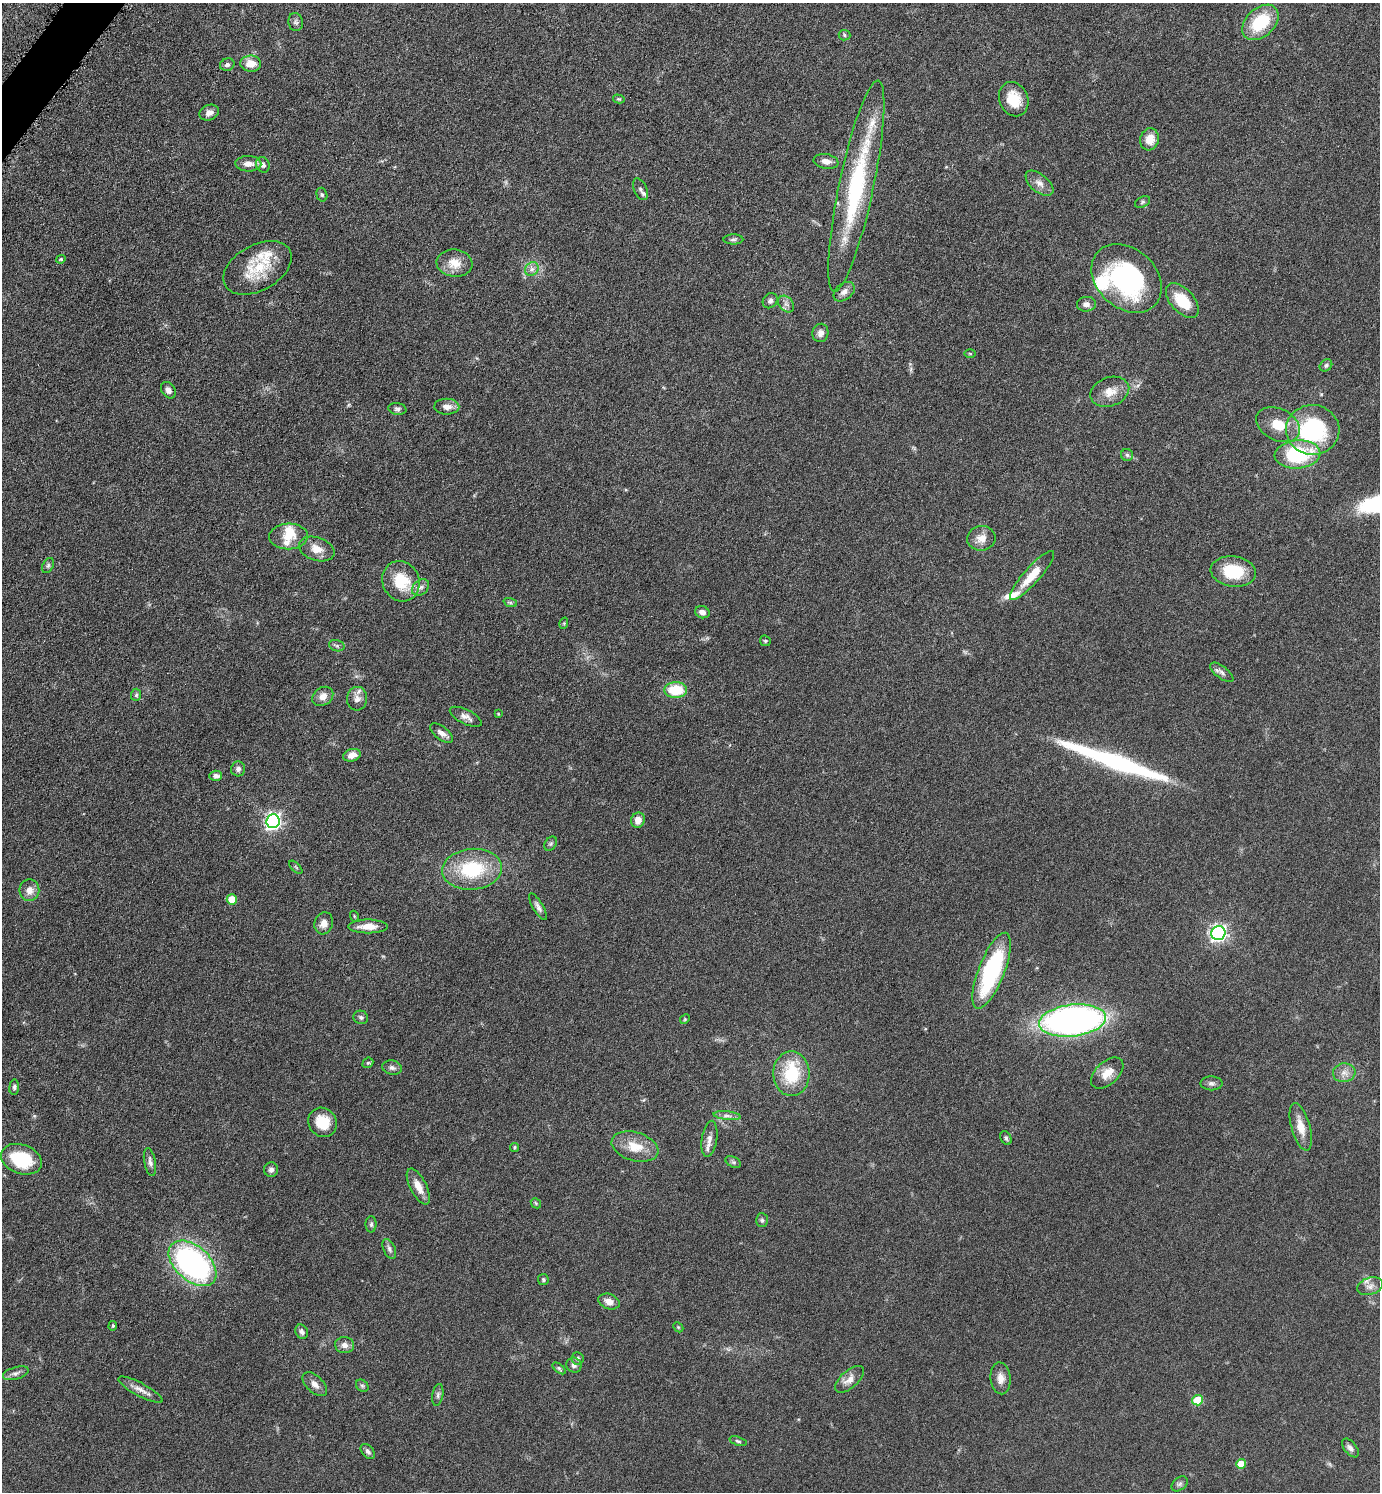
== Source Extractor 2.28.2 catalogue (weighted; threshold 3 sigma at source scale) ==
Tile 11 of 4 x 4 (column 3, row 3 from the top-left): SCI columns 2918-4295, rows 1497-2986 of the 5975 x 5973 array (HDU 1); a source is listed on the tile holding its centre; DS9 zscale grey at full resolution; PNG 1382 x 1494 px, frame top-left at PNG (2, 3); each listed source drawn as its Kron ellipse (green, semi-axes under 4 px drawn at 4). Shown black and unused: <1% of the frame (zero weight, under 4 of 8 exposures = <1% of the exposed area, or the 3 px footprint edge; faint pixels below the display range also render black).
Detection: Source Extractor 2.28.2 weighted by HDU 2 'WHT'; one run over the whole footprint, this tile lists its part. Background 0.0485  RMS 0.004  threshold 0.0165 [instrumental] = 3 sigma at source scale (4.09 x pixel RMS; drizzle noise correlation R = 1.36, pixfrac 0.8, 0.05/0.05 arcsec/px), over >= 5 px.
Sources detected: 135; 1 inside a brighter object's white glare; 1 long thin detection or spike segment (spike, bleed or trail) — neither listed nor drawn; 7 inside a brighter listed object's ellipse — not listed separately; the other 126 listed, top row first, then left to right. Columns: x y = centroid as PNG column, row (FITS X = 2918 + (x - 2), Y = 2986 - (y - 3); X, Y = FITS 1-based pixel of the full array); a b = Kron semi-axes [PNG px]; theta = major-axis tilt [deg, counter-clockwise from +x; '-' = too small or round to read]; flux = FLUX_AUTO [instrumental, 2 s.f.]
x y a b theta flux
296 22 9 7 -79 1.1
1260 22 21 14 43 17
844 35 6 5 - 0.62
251 64 10 8 -2 4.6
227 65 7 6 - 1.1
619 99 6 4 -14 0.48
1014 99 18 14 -67 8.4
209 113 10 7 23 2.1
1149 139 11 9 75 4.7
826 161 12 7 -10 2.4
248 164 13 7 -2 2.9
263 165 8 6 -66 1.3
1039 183 16 9 -40 2.7
856 186 108 17 78 48
641 189 11 6 -65 1.4
322 195 7 5 -74 0.68
1143 202 8 5 28 0.7
733 239 10 5 0 0.94
61 259 5 4 - 0.46
455 263 18 13 -7 5.5
257 268 37 23 29 15
532 269 7 6 - 1.4
1127 278 39 29 -42 57
844 292 12 8 40 2.1
770 301 8 7 - 1.2
1182 301 21 11 -48 11
786 304 9 7 -49 1.5
1086 304 9 7 5 1.9
820 333 9 8 - 1.9
970 353 6 4 0 0.42
1326 365 7 5 41 0.72
168 390 9 6 -54 1.7
1110 392 20 14 21 5.1
447 407 12 8 -1 2.5
397 409 9 6 -9 0.97
1278 425 23 16 -26 7.7
1313 430 27 25 -2 41
1298 454 23 14 4 28
1127 455 6 6 - 0.77
288 536 19 13 2 6
981 538 14 12 8 3.6
317 549 18 11 -19 4.5
48 565 8 5 63 0.77
1233 571 23 15 -8 14
1032 575 32 8 48 8
401 581 20 18 -64 13
420 587 9 7 43 1.5
510 602 7 4 -19 0.71
702 612 7 6 - 2.1
564 623 6 3 73 0.41
765 641 6 5 - 0.5
337 646 8 5 -17 0.93
1222 672 14 6 -37 1.5
676 690 11 8 -1 12
136 695 6 5 - 0.62
323 696 11 8 36 2.6
357 699 12 10 84 2.5
498 714 3 3 - 0.29
466 717 17 7 -26 2.2
441 733 13 6 -38 2
352 755 9 6 18 2.6
238 769 7 7 - 1.2
216 776 6 5 - 1.5
638 820 8 6 68 3
273 821 7 6 - 120
551 844 8 5 54 0.72
296 867 8 3 -45 0.46
472 869 30 20 5 23
29 890 11 10 - 3.2
232 899 5 5 - 8
538 907 15 5 -59 1.5
354 916 5 3 - 0.38
324 923 11 9 74 2.8
368 926 19 7 0 4.6
1218 933 7 7 - 110
992 971 40 13 68 41
361 1017 7 6 - 0.94
685 1019 5 4 - 0.41
1072 1020 33 16 7 190
368 1063 6 5 - 0.52
392 1068 10 7 -11 1.3
1107 1073 19 11 43 4.8
1344 1073 11 9 7 2.5
791 1074 22 18 -89 18
1211 1083 11 7 -1 1.2
14 1087 7 5 84 0.83
727 1116 13 4 -6 1.5
323 1122 15 14 - 8.6
1301 1127 24 9 -74 5.4
1006 1138 7 5 -63 0.81
709 1139 18 7 81 2.7
515 1147 4 4 - 0.52
635 1147 24 14 -16 8.2
21 1159 21 14 -20 18
150 1162 14 6 -79 1.6
733 1162 8 5 -25 0.83
271 1170 7 7 - 1.2
418 1186 20 8 -63 4.5
536 1203 6 4 -47 0.45
762 1220 7 6 - 0.82
371 1224 8 5 89 0.84
389 1249 10 6 -66 1.1
192 1263 28 17 -42 95
543 1280 5 5 - 0.72
1370 1286 13 8 18 2.1
609 1302 11 7 -21 2.8
113 1326 5 4 - 0.47
678 1327 6 4 -45 0.45
302 1332 7 6 - 1.4
344 1345 9 8 - 1.9
578 1358 6 6 - 1.1
574 1365 7 7 - 1.6
559 1368 8 4 -39 0.63
16 1373 13 6 17 1.6
1001 1378 16 10 -86 3.1
849 1379 17 8 41 3.3
315 1384 15 8 -44 2.3
362 1386 7 5 -44 0.74
140 1390 25 6 -28 2.9
438 1395 11 5 79 1
1197 1400 5 5 - 13
738 1441 9 4 -19 0.67
1350 1448 11 6 -50 1.4
368 1451 9 5 -48 1.2
1241 1464 5 5 - 7.9
1180 1484 9 6 40 0.96